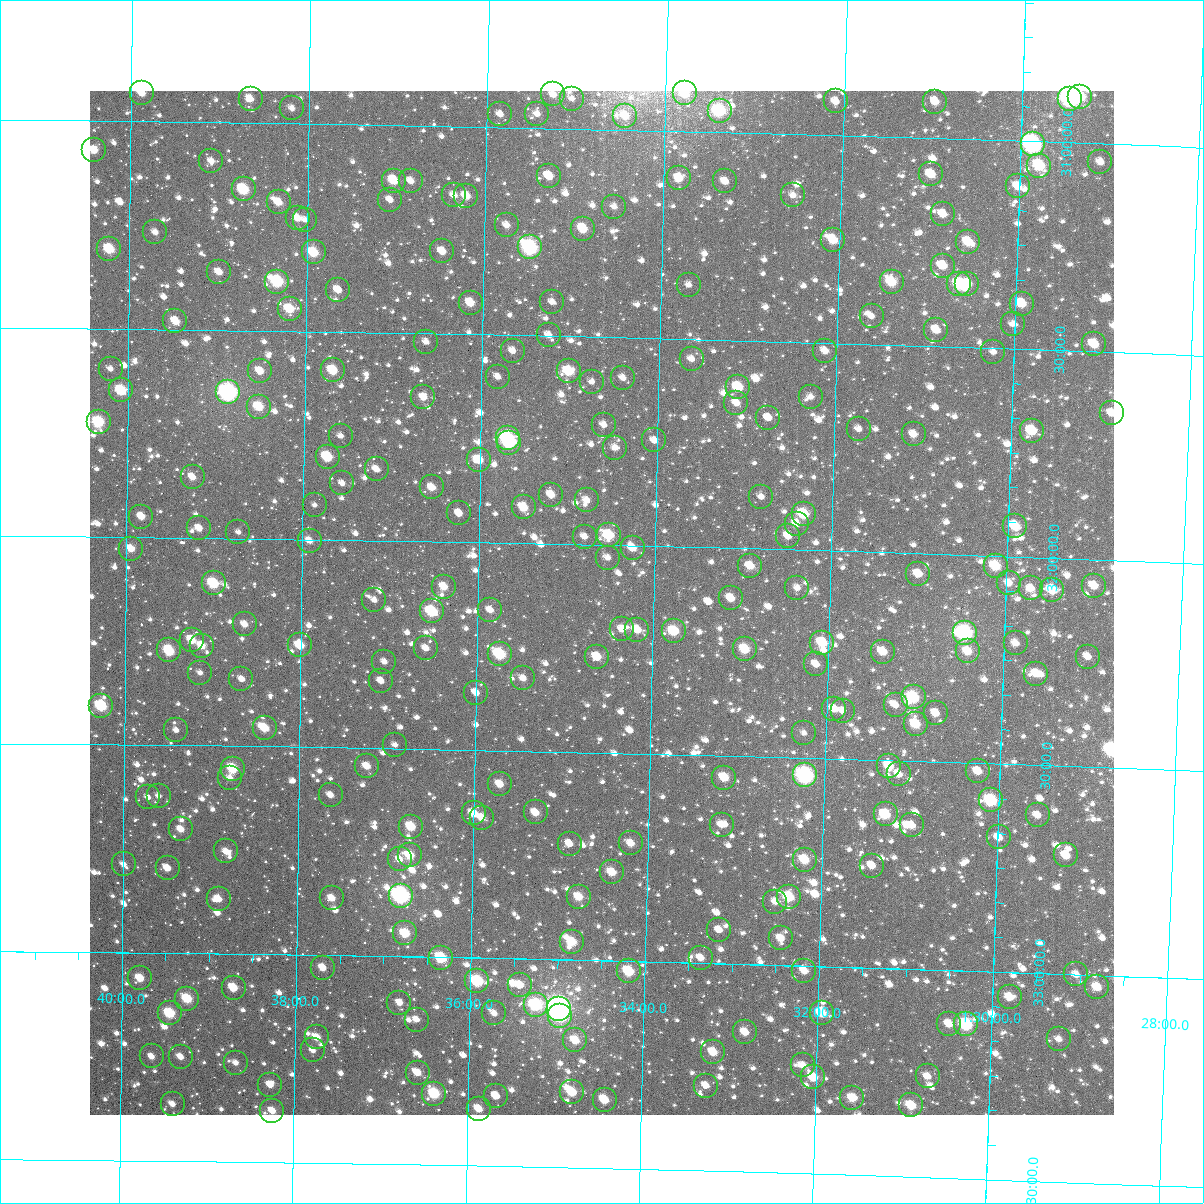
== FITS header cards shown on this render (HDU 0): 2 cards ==
NAXIS1  =                 1024
NAXIS2  =                 1024

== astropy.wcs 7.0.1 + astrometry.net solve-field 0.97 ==
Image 1024 x 1024 px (HDU 0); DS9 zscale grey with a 90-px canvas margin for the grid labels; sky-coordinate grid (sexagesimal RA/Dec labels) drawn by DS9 from the SOLVED WCS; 261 Tycho-2 reference stars matched to detected sources circled (green)
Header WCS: RA---TAN-SIP/DEC--TAN-SIP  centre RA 01:34:35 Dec +32:08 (23.65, +32.14 deg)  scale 8.66 arcsec/px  FOV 147.8' x 147.9'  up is +179 deg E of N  parity flipped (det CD > 0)
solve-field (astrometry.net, Tycho-2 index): VERIFIED the header's WCS against the Tycho-2 star catalogue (verified at 6 index scales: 14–261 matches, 0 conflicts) and refined it, rather than solving blind
Solved WCS: RA---TAN-SIP/DEC--TAN-SIP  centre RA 01:34:35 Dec +32:08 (23.65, +32.14 deg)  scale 8.66 arcsec/px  FOV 147.9' x 147.9'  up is +179 deg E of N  parity flipped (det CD > 0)
The solver's refit moves the header's centre by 0.68 arcsec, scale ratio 1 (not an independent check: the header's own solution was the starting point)
Tycho-2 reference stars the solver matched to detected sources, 261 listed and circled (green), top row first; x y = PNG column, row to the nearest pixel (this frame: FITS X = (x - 90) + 1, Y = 1024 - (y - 91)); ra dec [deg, ICRS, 3 dp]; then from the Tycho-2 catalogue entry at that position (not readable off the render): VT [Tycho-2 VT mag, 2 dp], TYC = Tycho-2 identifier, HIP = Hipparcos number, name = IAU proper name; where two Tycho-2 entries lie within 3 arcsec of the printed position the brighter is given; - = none
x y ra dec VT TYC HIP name
142 93 24.969 +30.932 10.72 2294-192-1 - -
685 93 23.444 +30.909 10.85 2293-810-1 - -
553 94 23.815 +30.919 11.49 2293-875-1 - -
1080 97 22.338 +30.889 9.79 2292-684-1 - -
251 99 24.663 +30.942 11.54 2293-936-1 - -
572 99 23.762 +30.928 11.65 2293-893-1 - -
1070 99 22.365 +30.895 8.06 2292-1471-1 6948 -
836 101 23.022 +30.919 11.16 2293-821-1 - -
935 102 22.743 +30.912 11.02 2293-800-1 - -
292 108 24.547 +30.963 11.66 2293-744-1 - -
720 111 23.347 +30.948 9.30 2293-912-1 - -
500 114 23.962 +30.969 12.03 2293-789-1 - -
537 114 23.859 +30.966 12.14 2293-832-1 - -
625 116 23.611 +30.967 10.91 2293-894-1 - -
1033 144 22.464 +31.007 7.98 2292-876-1 6978 -
94 150 25.101 +31.070 10.72 2294-304-1 - -
211 161 24.771 +31.093 11.71 2294-296-1 - -
1100 162 22.274 +31.044 11.40 2292-460-1 - -
1039 166 22.445 +31.058 9.73 2292-969-1 - -
931 174 22.748 +31.087 10.56 2293-483-1 - -
549 176 23.822 +31.116 10.76 2293-604-1 - -
679 178 23.456 +31.113 10.77 2293-575-1 - -
394 181 24.258 +31.134 10.24 2293-687-1 - -
411 181 24.210 +31.134 11.59 2293-685-1 - -
725 181 23.327 +31.118 11.23 2293-581-1 - -
1018 186 22.505 +31.109 11.33 2293-532-1 - -
244 189 24.680 +31.161 9.43 2293-802-1 - -
454 195 24.087 +31.166 11.48 2293-764-1 - -
793 195 23.135 +31.147 11.97 2293-675-1 - -
466 196 24.053 +31.168 10.61 2293-765-1 - -
390 200 24.268 +31.180 11.73 2293-837-1 - -
279 202 24.580 +31.190 11.01 2293-862-1 - -
614 207 23.637 +31.185 12.30 2293-816-1 - -
943 214 22.711 +31.182 11.12 2293-752-1 - -
298 218 24.527 +31.228 11.48 2293-959-1 - -
305 220 24.506 +31.231 11.65 2293-949-1 - -
507 225 23.937 +31.235 11.68 2293-948-1 - -
583 229 23.723 +31.240 10.31 2293-951-1 - -
155 232 24.926 +31.266 11.67 2294-235-1 - -
833 240 23.018 +31.252 10.58 2293-952-1 - -
968 242 22.638 +31.246 10.44 2293-931-1 - -
530 247 23.871 +31.288 8.85 2293-846-1 - -
109 249 25.055 +31.308 9.82 2294-277-1 - -
442 251 24.118 +31.302 11.15 2293-793-1 - -
314 252 24.480 +31.310 10.04 2293-734-1 - -
943 266 22.708 +31.306 10.85 2293-843-1 - -
219 272 24.745 +31.360 11.33 2293-544-1 - -
277 282 24.581 +31.381 9.10 2293-506-1 - -
892 282 22.850 +31.349 10.09 2293-677-1 - -
959 284 22.659 +31.349 9.65 2293-688-1 - -
967 284 22.637 +31.347 10.40 2293-691-1 - -
689 285 23.422 +31.369 12.43 2293-584-1 - -
338 290 24.409 +31.399 11.15 2293-466-1 - -
552 302 23.805 +31.418 12.20 2293-435-1 - -
471 303 24.036 +31.424 10.51 2293-401-1 - -
1022 304 22.481 +31.391 10.42 2292-1078-1 - -
290 309 24.546 +31.447 10.14 2293-331-1 - -
872 316 22.904 +31.432 11.72 2293-430-1 - -
175 321 24.867 +31.479 10.50 2294-293-1 - -
1013 324 22.505 +31.440 12.13 2293-410-1 - -
936 330 22.720 +31.461 11.12 2293-377-1 - -
549 335 23.813 +31.497 11.78 2293-281-1 - -
426 342 24.159 +31.520 12.26 2293-219-1 - -
1094 344 22.274 +31.483 10.66 2292-1043-1 - -
513 351 23.914 +31.537 11.69 2293-181-1 - -
825 351 23.032 +31.520 11.27 2293-257-1 - -
993 352 22.558 +31.509 11.67 2293-290-1 - -
692 359 23.409 +31.547 11.78 2293-184-1 - -
111 369 25.048 +31.596 12.30 2294-194-1 - -
333 370 24.421 +31.593 9.93 2293-69-1 - -
260 371 24.627 +31.597 10.91 2293-47-1 - -
569 371 23.755 +31.584 9.97 2293-100-1 - -
498 377 23.954 +31.600 11.77 2293-62-1 - -
623 378 23.601 +31.597 11.78 2293-90-1 - -
592 382 23.689 +31.608 12.16 2293-70-1 - -
738 387 23.275 +31.612 10.17 2293-65-1 - -
121 390 25.018 +31.648 9.58 2294-357-1 - -
228 392 24.716 +31.650 7.62 2293-1567-1 7680 -
423 397 24.164 +31.653 11.25 2293-250-1 - -
811 397 23.069 +31.631 12.04 2293-21-1 - -
736 403 23.279 +31.650 11.48 2293-1683-1 - -
259 407 24.629 +31.683 10.13 2293-10-1 - -
1112 413 22.217 +31.647 11.62 2292-1419-1 - -
768 418 23.187 +31.684 11.71 2293-373-1 - -
99 422 25.081 +31.724 9.34 2294-394-1 - -
604 425 23.651 +31.711 11.94 2293-31-1 - -
859 429 22.931 +31.705 11.68 2293-109-1 - -
1032 431 22.441 +31.696 10.13 2292-1004-1 - -
914 434 22.775 +31.714 11.36 2293-13-1 - -
341 436 24.395 +31.750 12.70 2293-151-1 - -
508 438 23.923 +31.748 8.97 2293-115-1 7428 -
654 440 23.508 +31.745 11.47 2293-88-1 - -
509 443 23.919 +31.760 9.55 2293-150-1 - -
615 448 23.619 +31.765 11.66 2293-154-1 - -
328 457 24.432 +31.801 10.22 2293-260-1 - -
479 460 24.003 +31.801 10.64 2293-232-1 - -
377 469 24.293 +31.829 11.61 2293-301-1 - -
193 477 24.814 +31.854 11.12 2294-359-1 - -
342 483 24.389 +31.864 12.23 2293-359-1 - -
432 487 24.136 +31.870 10.97 2293-363-1 - -
551 495 23.796 +31.882 11.08 2297-466-1 - -
761 497 23.201 +31.874 11.77 2293-344-1 - -
587 500 23.695 +31.893 11.53 2297-472-1 - -
315 505 24.466 +31.917 12.34 2297-399-1 - -
524 507 23.874 +31.914 10.38 2297-459-1 - -
459 513 24.057 +31.932 11.53 2297-379-1 - -
804 514 23.080 +31.913 9.84 2297-510-1 - -
141 517 24.957 +31.951 10.95 2298-313-1 - -
797 524 23.099 +31.937 11.01 2297-423-1 - -
1015 526 22.480 +31.926 10.41 2296-1167-1 - -
199 528 24.793 +31.977 11.21 2298-351-1 - -
238 532 24.682 +31.985 12.52 2297-213-1 - -
609 535 23.630 +31.976 9.84 2297-307-1 - -
788 536 23.121 +31.967 11.67 2297-360-1 - -
585 537 23.699 +31.981 11.49 2297-294-1 - -
310 541 24.480 +32.003 11.11 2297-176-1 - -
633 548 23.562 +32.005 11.06 2297-225-1 - -
131 549 24.985 +32.028 10.59 2298-419-1 - -
608 558 23.632 +32.030 12.11 2297-158-1 - -
750 566 23.227 +32.041 10.80 2297-141-1 - -
996 566 22.531 +32.024 10.11 2297-204-1 - -
918 574 22.750 +32.049 10.96 2297-131-1 - -
214 583 24.750 +32.110 9.52 2298-393-1 7691 -
1009 583 22.492 +32.064 11.71 2296-1492-1 - -
1094 586 22.250 +32.063 10.97 2296-1488-1 - -
444 587 24.095 +32.109 10.90 2297-94-1 - -
797 588 23.092 +32.091 11.86 2297-13-1 - -
1031 588 22.429 +32.075 11.43 2296-1495-1 - -
1052 590 22.368 +32.077 10.44 2296-1516-1 - -
731 598 23.279 +32.121 11.02 2297-103-1 - -
374 600 24.292 +32.143 11.78 2297-222-1 - -
490 610 23.963 +32.162 11.60 2297-261-1 - -
432 611 24.129 +32.168 9.46 2297-300-1 - -
245 624 24.660 +32.207 11.31 2297-477-1 - -
622 629 23.587 +32.201 11.34 2297-383-1 - -
637 630 23.544 +32.202 10.82 2297-381-1 - -
674 631 23.439 +32.203 10.05 2297-384-1 - -
965 633 22.611 +32.188 8.37 2297-283-1 7020 -
192 640 24.810 +32.246 10.50 2298-405-1 - -
822 643 23.016 +32.221 10.03 2297-455-1 - -
1016 643 22.467 +32.208 11.53 2296-1251-1 - -
300 645 24.503 +32.255 10.24 2297-113-1 - -
202 646 24.781 +32.260 11.03 2298-387-1 - -
426 648 24.144 +32.257 11.55 2297-1768-1 - -
745 649 23.236 +32.243 10.30 2297-236-1 - -
169 650 24.875 +32.271 10.19 2298-2050-1 - -
968 651 22.602 +32.232 10.72 2297-496-1 - -
883 652 22.844 +32.239 10.99 2297-420-1 - -
500 654 23.932 +32.268 9.45 2297-130-1 - -
597 657 23.656 +32.269 10.69 2297-99-1 - -
1088 657 22.260 +32.234 11.59 2296-1168-1 - -
384 662 24.261 +32.292 11.89 2297-238-1 - -
816 664 23.032 +32.274 11.67 2297-78-1 - -
200 673 24.785 +32.324 12.67 2298-262-1 - -
1036 674 22.405 +32.279 11.46 2296-1483-1 - -
523 678 23.865 +32.325 11.57 2297-373-1 - -
241 679 24.667 +32.339 11.61 2297-520-1 - -
381 681 24.270 +32.338 11.37 2297-486-1 - -
476 693 23.999 +32.362 11.62 2297-485-1 - -
914 697 22.752 +32.347 9.55 2297-409-1 - -
896 705 22.802 +32.366 12.05 2297-506-1 - -
101 706 25.066 +32.407 9.31 2298-348-1 - -
834 709 22.978 +32.380 11.57 2297-471-1 - -
843 711 22.953 +32.384 11.74 2297-460-1 - -
936 713 22.688 +32.383 11.41 2297-470-1 - -
916 724 22.743 +32.410 10.47 2297-382-1 - -
265 728 24.600 +32.455 10.35 2297-93-1 - -
176 730 24.851 +32.463 12.03 2298-420-1 - -
804 733 23.062 +32.440 12.18 2297-260-1 - -
395 745 24.227 +32.491 12.18 2297-15-1 - -
367 766 24.306 +32.544 10.86 2297-969-1 - -
889 766 22.816 +32.513 10.48 2297-14-1 - -
233 769 24.689 +32.554 9.74 2297-925-1 - -
978 771 22.562 +32.519 11.05 2297-1101-1 - -
899 774 22.788 +32.532 11.53 2297-1055-1 - -
805 775 23.054 +32.542 8.08 2297-1046-1 7153 -
230 778 24.696 +32.577 12.06 2297-874-1 - -
724 778 23.285 +32.552 10.51 2297-986-1 - -
500 784 23.925 +32.581 10.85 2297-888-1 - -
331 795 24.409 +32.614 11.98 2297-1760-1 - -
159 796 24.899 +32.622 12.20 2298-288-1 - -
148 797 24.930 +32.625 12.26 2298-284-1 - -
991 800 22.521 +32.588 9.43 2297-932-1 - -
536 812 23.822 +32.647 10.98 2297-622-1 - -
474 813 23.999 +32.652 10.76 2297-641-1 - -
886 814 22.822 +32.630 10.08 2297-764-1 - -
1038 815 22.388 +32.620 11.67 2296-898-1 - -
482 818 23.975 +32.662 10.88 2297-597-1 - -
722 825 23.290 +32.666 11.42 2297-636-1 - -
912 825 22.746 +32.654 11.88 2297-696-1 - -
411 827 24.177 +32.687 10.15 2297-575-1 - -
181 829 24.835 +32.702 11.31 2298-167-1 - -
999 837 22.496 +32.677 11.75 2296-1062-1 - -
631 843 23.547 +32.716 10.90 2297-708-1 - -
570 844 23.723 +32.721 11.46 2297-789-1 - -
226 851 24.705 +32.754 11.58 2297-753-1 - -
410 855 24.180 +32.757 10.43 2297-548-1 - -
1066 855 22.302 +32.714 10.85 2296-1112-1 - -
400 859 24.208 +32.766 11.67 2297-763-1 - -
805 860 23.049 +32.744 10.31 2297-924-1 - -
124 864 24.998 +32.788 11.92 2298-164-1 - -
872 866 22.856 +32.754 11.44 2297-955-1 - -
168 868 24.872 +32.796 11.26 2298-173-1 - -
612 872 23.600 +32.787 10.52 2297-979-1 - -
401 896 24.202 +32.854 7.83 2297-586-1 7516 -
579 897 23.693 +32.848 10.49 2297-535-1 - -
789 897 23.092 +32.836 9.74 2297-751-1 - -
332 898 24.400 +32.863 11.13 2297-624-1 - -
219 899 24.724 +32.868 11.25 2297-690-1 - -
775 902 23.130 +32.847 11.79 2297-608-1 - -
719 930 23.289 +32.919 11.71 2297-779-1 - -
405 933 24.188 +32.945 10.09 2297-946-1 - -
781 938 23.111 +32.935 11.29 2297-844-1 - -
572 942 23.710 +32.956 10.28 2297-950-1 - -
441 958 24.084 +33.002 9.45 2297-1116-1 - -
701 958 23.339 +32.987 11.80 2297-1036-1 - -
323 968 24.423 +33.030 11.02 2297-1017-1 7587 -
629 971 23.545 +33.025 9.79 2297-1091-1 - -
804 971 23.041 +33.012 11.28 2297-1098-1 - -
1076 974 22.261 +32.999 11.54 2296-688-1 - -
140 978 24.947 +33.061 10.54 2298-154-1 - -
477 981 23.980 +33.055 10.00 2297-978-2 - -
520 985 23.856 +33.063 11.28 2297-967-1 - -
1097 987 22.200 +33.028 10.63 2296-553-1 - -
234 988 24.678 +33.081 10.61 2297-872-1 - -
1010 997 22.450 +33.060 10.63 2296-441-1 - -
187 999 24.811 +33.109 9.91 2298-189-1 - -
399 1003 24.201 +33.111 11.25 2297-780-1 - -
536 1005 23.810 +33.110 9.13 2297-819-1 - -
559 1009 23.742 +33.118 6.82 2297-786-1 7370 -
170 1013 24.860 +33.145 9.60 2298-228-1 - -
494 1013 23.928 +33.132 12.22 2297-726-1 - -
822 1013 22.988 +33.112 10.16 2297-869-1 - -
560 1016 23.740 +33.137 9.26 2297-722-1 - -
417 1020 24.151 +33.151 11.87 2297-651-1 - -
949 1024 22.621 +33.129 11.22 2297-807-1 - -
966 1024 22.572 +33.129 9.06 2297-809-1 7012 -
745 1032 23.206 +33.163 11.23 2297-668-1 - -
317 1037 24.437 +33.197 11.01 2297-1573-1 - -
1059 1039 22.305 +33.156 12.11 2296-152-1 - -
575 1040 23.693 +33.193 10.62 2297-553-1 - -
313 1050 24.448 +33.229 11.84 2297-1462-1 - -
713 1052 23.296 +33.213 10.57 2297-1598-1 - -
152 1056 24.911 +33.249 11.37 2298-184-1 - -
181 1057 24.827 +33.250 11.60 2298-185-1 - -
236 1063 24.669 +33.262 12.34 2297-1341-1 - -
803 1065 23.038 +33.239 11.86 2297-1542-1 - -
418 1073 24.145 +33.279 10.62 2297-1291-1 - -
928 1076 22.678 +33.257 12.42 2297-1465-1 - -
813 1077 23.007 +33.268 10.48 2297-1417-1 - -
270 1085 24.569 +33.314 11.32 2297-1235-1 - -
706 1086 23.315 +33.295 11.20 2297-1297-1 - -
572 1092 23.700 +33.318 10.19 2297-1247-1 - -
434 1094 24.097 +33.329 9.58 2297-1211-1 - -
496 1096 23.918 +33.331 11.05 2297-1216-1 - -
852 1098 22.893 +33.314 10.76 2297-1328-1 - -
605 1100 23.605 +33.335 10.61 2297-1224-1 - -
173 1104 24.849 +33.363 11.90 2298-88-1 - -
911 1105 22.722 +33.328 10.32 2297-1250-1 - -
479 1109 23.967 +33.363 10.91 2297-1141-1 - -
272 1111 24.562 +33.376 11.13 2297-1142-1 - -